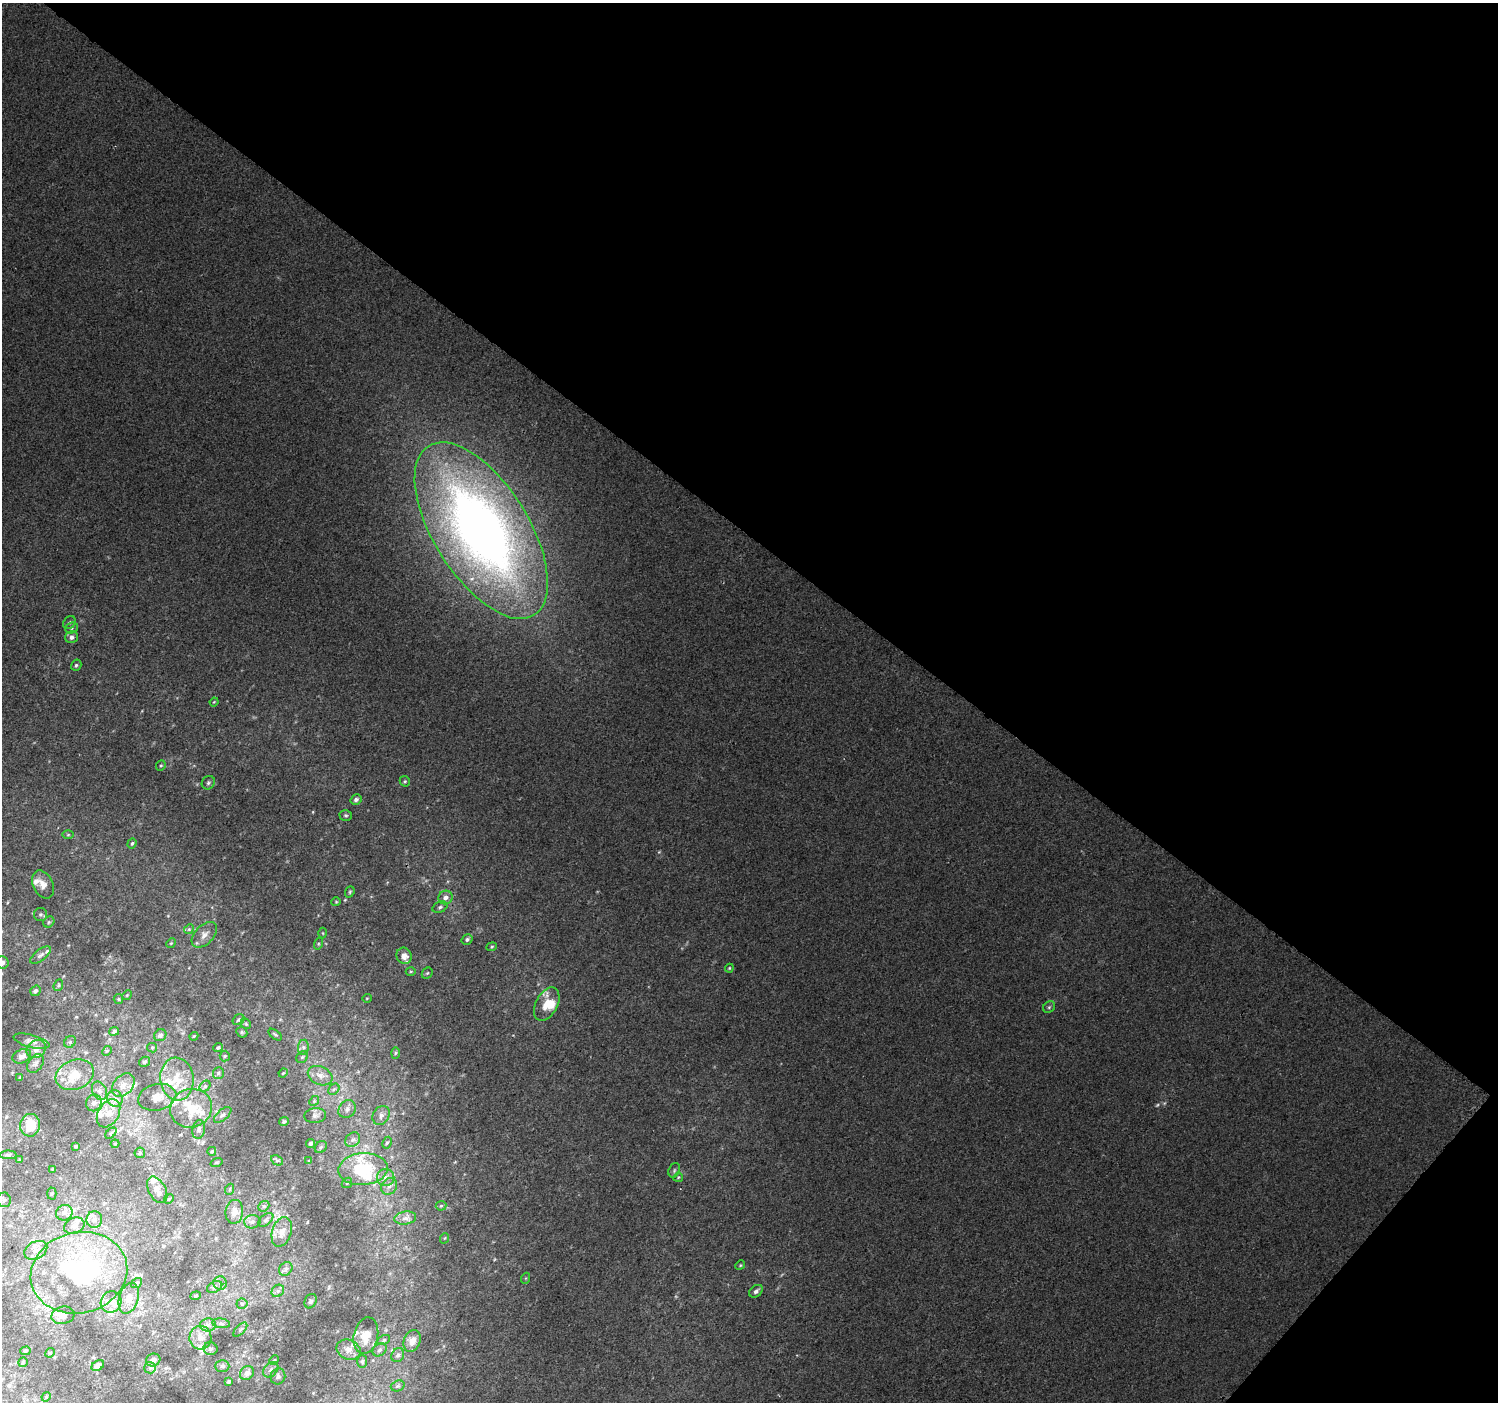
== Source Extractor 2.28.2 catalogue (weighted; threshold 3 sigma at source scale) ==
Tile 8 of 4 x 4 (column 4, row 2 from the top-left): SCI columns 4495-5990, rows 3045-4444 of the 5990 x 6020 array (HDU 1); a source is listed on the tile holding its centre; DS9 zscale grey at full resolution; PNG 1500 x 1404 px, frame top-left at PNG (2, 3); each listed source drawn as its Kron ellipse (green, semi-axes under 4 px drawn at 4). Shown black and unused: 40% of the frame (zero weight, under 2 of 3 exposures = <1% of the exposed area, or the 3 px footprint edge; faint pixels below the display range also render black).
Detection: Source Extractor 2.28.2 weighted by HDU 2 'WHT'; one run over the whole footprint, this tile lists its part. Background 0.00681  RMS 0.0057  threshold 0.0258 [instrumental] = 3 sigma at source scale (4.5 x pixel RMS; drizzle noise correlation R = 1.50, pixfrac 1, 0.0396/0.0396 arcsec/px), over >= 5 px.
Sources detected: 185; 1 too faint to see at this stretch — neither listed nor drawn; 22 inside a brighter listed object's ellipse — not listed separately; the other 162 listed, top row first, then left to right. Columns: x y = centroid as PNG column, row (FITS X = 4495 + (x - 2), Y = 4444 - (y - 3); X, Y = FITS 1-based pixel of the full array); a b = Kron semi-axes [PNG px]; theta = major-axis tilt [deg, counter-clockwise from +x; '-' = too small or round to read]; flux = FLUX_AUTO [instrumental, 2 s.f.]
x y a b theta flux
481 531 100 47 -58 490
69 622 7 5 43 1.4
72 628 6 5 - 1.1
72 637 6 6 - 2.2
76 665 6 5 - 1.2
214 702 4 3 - 0.45
161 766 6 4 67 0.81
405 781 5 5 - 0.87
208 783 7 6 - 1.4
356 800 6 5 - 1.7
346 815 6 5 - 1
68 835 6 4 1 0.74
132 843 5 4 - 0.82
43 884 15 10 -64 4.7
350 892 6 4 69 0.87
445 897 7 6 - 2.9
336 902 4 4 - 0.57
440 907 8 5 24 1.4
40 914 6 6 - 1.3
49 922 6 5 - 0.98
189 929 5 4 - 0.72
323 933 5 3 - 0.53
204 935 15 9 47 4
467 939 6 5 - 1.3
171 943 5 4 - 0.69
318 944 6 4 72 0.74
492 947 5 4 - 0.71
40 955 12 5 37 1.7
404 956 8 7 - 5.1
2 963 6 6 - 2.7
729 968 4 3 - 0.63
411 971 5 3 - 0.63
427 973 6 5 - 0.87
58 985 6 4 69 0.92
35 991 5 5 - 1.4
127 995 5 4 - 0.6
367 998 5 3 - 0.47
118 999 5 4 - 0.69
547 1004 18 11 62 9.6
1049 1007 6 5 - 1.1
238 1020 6 5 - 0.98
246 1024 6 4 -45 0.91
114 1031 5 4 - 1.5
242 1032 6 5 - 0.84
160 1035 6 5 - 1.7
275 1035 8 4 -37 0.99
194 1036 4 3 - 0.56
31 1041 18 6 -15 3.3
70 1042 6 5 - 1.1
218 1047 5 4 - 0.92
303 1047 7 5 84 1.8
152 1048 5 4 - 0.74
36 1049 10 8 35 3.8
107 1051 5 4 - 0.71
395 1053 6 4 88 0.75
22 1056 10 6 23 2.8
225 1056 5 5 - 0.83
302 1057 6 5 - 1
144 1062 6 4 31 0.86
36 1063 10 7 55 1.9
218 1073 6 5 - 0.99
283 1073 5 3 - 0.54
75 1075 20 14 22 12
320 1076 13 9 -25 4.6
20 1078 3 2 - 0.6
177 1079 21 17 -83 15
123 1085 13 9 48 5.3
205 1086 6 4 45 1.1
334 1089 6 4 43 1.2
100 1091 10 7 -64 2.6
157 1097 19 13 13 7.4
115 1099 8 7 - 3.4
314 1101 5 4 - 0.71
94 1103 8 7 - 2.5
191 1108 21 19 21 18
347 1109 9 8 - 2.8
109 1113 15 10 59 6.7
223 1115 10 5 41 1.6
381 1115 10 8 58 2.6
315 1116 11 7 7 2.1
284 1122 5 4 - 1.1
30 1125 11 10 - 11
199 1129 9 6 80 2
111 1133 6 4 45 0.93
353 1140 8 6 42 2.1
310 1143 4 4 - 1.1
387 1143 6 4 61 0.81
115 1144 4 4 - 0.65
76 1146 3 2 - 0.58
321 1147 7 5 47 1
212 1151 4 3 - 0.86
140 1153 5 5 - 1
8 1155 8 4 1 1.1
19 1160 4 3 - 0.56
277 1160 6 4 -27 0.93
309 1161 4 3 - 0.57
217 1162 6 3 18 0.58
52 1169 4 4 - 0.44
363 1169 25 16 5 32
674 1170 7 5 70 1.1
386 1177 8 8 - 2.7
678 1177 5 4 - 0.63
347 1183 6 4 45 0.81
389 1186 9 7 54 2.5
230 1189 5 3 - 0.62
157 1190 14 8 -61 4.1
52 1194 6 4 87 0.83
169 1199 5 4 - 0.72
4 1200 7 6 - 1.7
264 1206 6 4 41 1
441 1206 5 5 - 0.69
234 1212 12 9 83 4.9
64 1213 8 7 - 2.9
405 1218 11 6 8 3
94 1219 8 8 - 2.7
266 1220 9 5 39 1.4
252 1222 8 6 10 1.8
74 1226 10 8 25 3
282 1232 15 9 73 5.9
445 1238 5 3 - 0.49
36 1250 12 8 28 4.7
740 1265 5 4 - 0.71
286 1269 7 6 - 1.6
79 1273 49 40 14 110
526 1278 5 3 - 0.56
137 1283 6 4 38 1
220 1283 7 6 - 1.9
215 1287 8 5 28 1.7
278 1291 7 5 45 1.5
756 1291 7 5 39 2.1
196 1296 5 4 - 0.74
129 1298 16 9 73 6.4
311 1301 7 5 65 1.5
111 1302 11 10 - 4.2
242 1304 5 5 - 0.9
63 1315 11 8 15 3.9
221 1323 9 4 -7 1.3
208 1325 8 6 2 1.9
240 1330 9 3 46 0.89
366 1336 18 12 78 9.3
200 1338 12 11 - 5.2
384 1340 7 4 27 0.86
412 1341 11 8 68 4.9
210 1349 7 6 - 1.2
348 1350 12 10 -22 4.6
380 1350 7 6 - 1.7
25 1351 5 4 - 0.77
50 1353 5 4 - 0.71
398 1355 7 6 - 1.7
153 1360 7 6 - 2.9
274 1360 5 4 - 0.69
362 1361 6 5 - 1.1
23 1362 5 4 - 0.79
98 1365 7 4 34 2.7
222 1366 7 6 - 1.4
150 1368 6 5 - 1.2
271 1370 8 6 46 1.9
247 1373 8 6 44 3.1
278 1376 8 7 - 1.6
229 1382 4 3 - 1.4
398 1386 7 5 20 1.2
46 1397 5 4 - 0.65
Isophote crosses this tile's border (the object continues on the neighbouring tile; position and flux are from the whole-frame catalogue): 2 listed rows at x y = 2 963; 4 1200
Unlisted compact peaks at least as high as the median listed source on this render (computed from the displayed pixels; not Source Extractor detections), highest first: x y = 659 852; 313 812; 68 945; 307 1222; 1164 1103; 168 916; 191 1018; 329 1287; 313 1393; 455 1162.